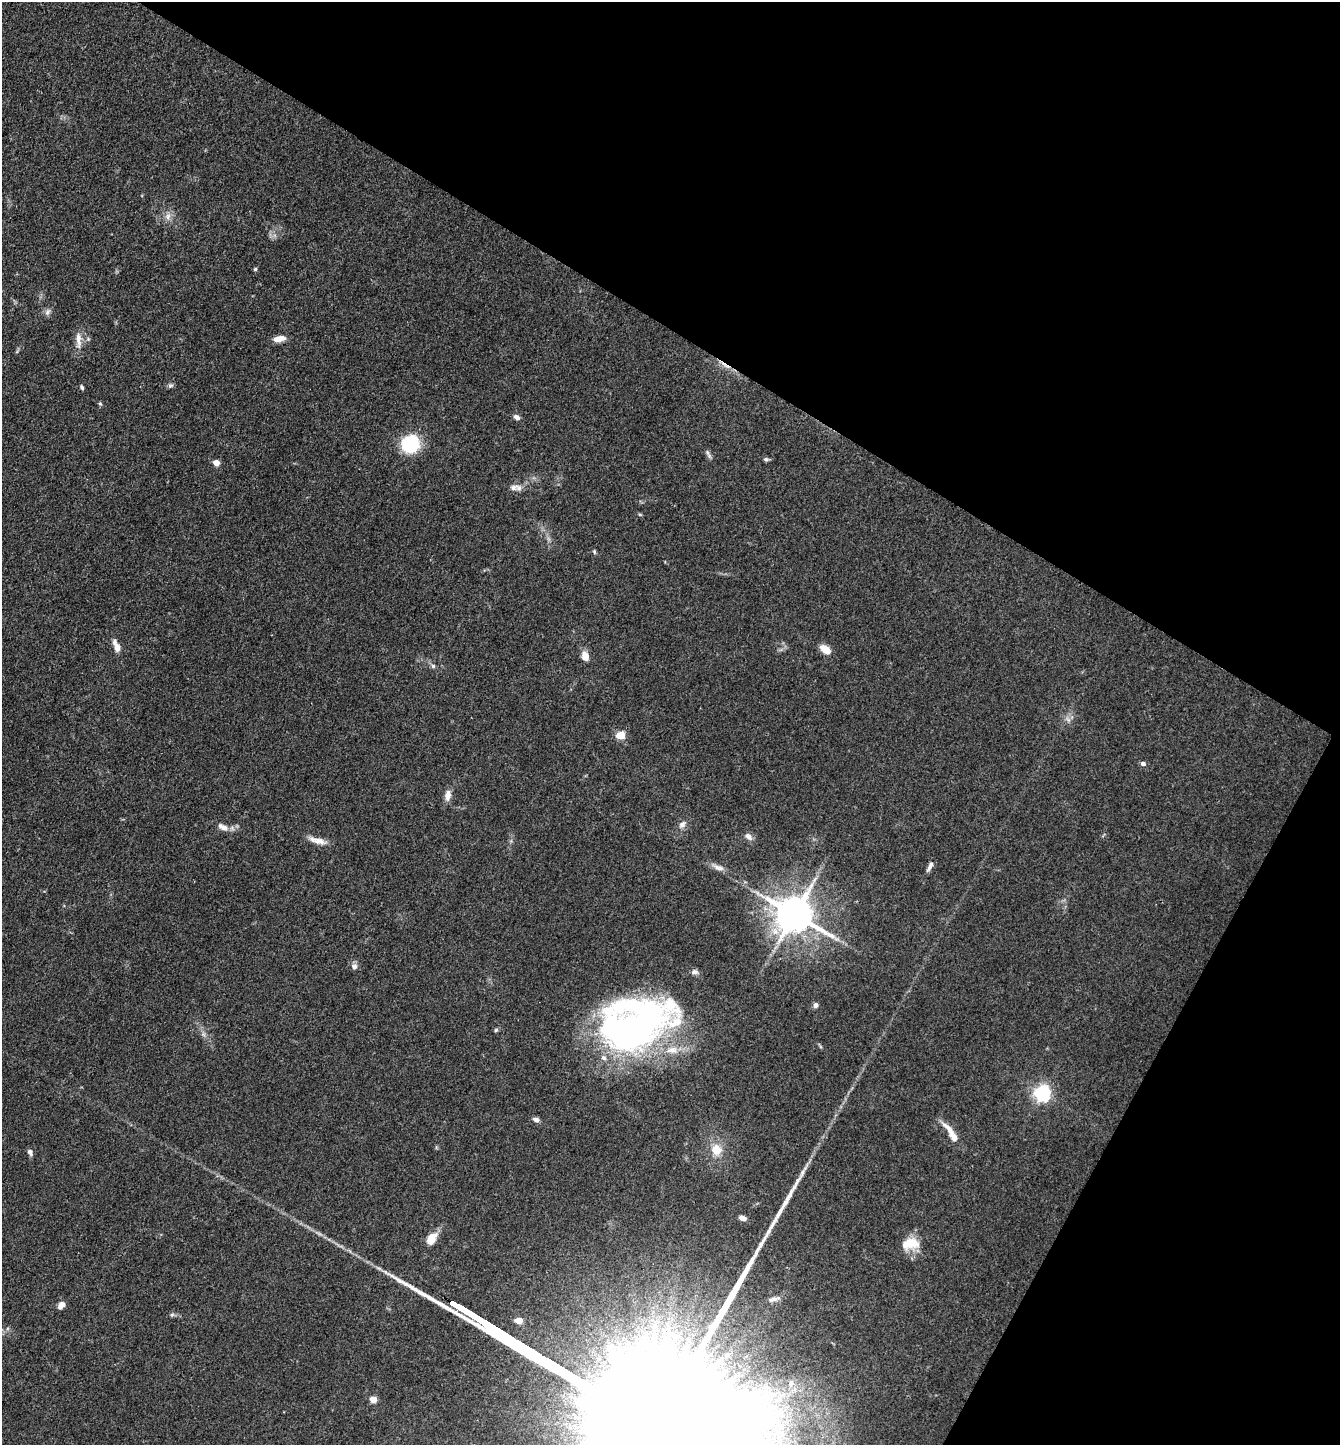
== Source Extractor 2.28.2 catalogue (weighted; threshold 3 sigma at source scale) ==
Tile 8 of 4 x 4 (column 4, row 2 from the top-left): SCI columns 4300-5637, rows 2889-4331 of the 5784 x 5775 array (HDU 1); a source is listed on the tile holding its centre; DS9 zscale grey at full resolution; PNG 1342 x 1447 px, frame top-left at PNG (2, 2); no overlay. Shown black and unused: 30% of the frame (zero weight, under 3 of 4 exposures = <1% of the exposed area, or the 3 px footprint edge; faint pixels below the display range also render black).
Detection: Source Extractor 2.28.2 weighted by HDU 2 'WHT'; one run over the whole footprint, this tile lists its part. Background 0.0825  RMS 0.0063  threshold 0.0284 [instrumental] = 3 sigma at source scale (4.5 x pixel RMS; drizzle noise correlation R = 1.50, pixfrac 1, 0.05/0.05 arcsec/px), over >= 5 px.
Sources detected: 54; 1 inside a brighter object's white glare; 1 long thin detection or spike segment (spike, bleed or trail) — not listed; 2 inside a brighter listed object's ellipse — not listed separately; the other 50 listed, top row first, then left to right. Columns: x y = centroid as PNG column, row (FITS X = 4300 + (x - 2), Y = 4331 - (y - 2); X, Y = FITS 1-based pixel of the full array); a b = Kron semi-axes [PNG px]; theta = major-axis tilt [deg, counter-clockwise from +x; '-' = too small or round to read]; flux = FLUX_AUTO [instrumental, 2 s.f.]
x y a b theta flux
168 216 9 8 - 3.3
255 269 5 4 - 0.97
47 312 9 6 53 2.1
279 339 13 6 10 5.8
78 340 25 7 -86 5.4
170 386 8 5 17 1.3
82 387 6 4 -60 1.1
100 404 6 3 -19 0.75
516 417 8 5 -31 2.5
410 444 14 13 - 45
708 454 14 4 -60 1.7
766 459 7 5 -2 1.3
216 463 5 4 - 8.3
514 488 14 8 7 3.9
594 552 6 4 -70 0.89
117 647 14 7 -68 6
825 649 13 8 -34 6.4
585 656 9 7 -77 6.4
433 666 6 6 - 1.3
621 736 10 8 -2 7.4
1143 763 7 5 -23 1.8
448 795 14 8 81 4.2
682 824 11 8 51 3.2
223 827 15 7 -26 4.6
748 836 11 7 -48 2.9
318 841 26 7 -15 5.8
930 866 14 5 62 2.7
719 868 14 7 -18 3.7
794 915 11 10 - 2000
354 966 8 7 - 2.7
694 972 10 7 -6 2.2
816 1005 6 5 - 2.6
633 1027 84 43 20 290
496 1030 6 4 47 0.92
1042 1093 6 6 - 220
536 1120 8 5 -23 2.6
951 1133 29 7 -57 9.7
716 1150 13 11 -73 9.8
30 1152 9 6 -69 1.9
742 1218 7 5 -22 3.4
431 1239 13 7 59 11
911 1243 19 13 -15 12
773 1299 18 6 15 3.7
61 1305 9 6 50 4.2
466 1312 26 3 -31 4800
172 1315 6 5 - 1.2
519 1320 8 6 -4 4.5
791 1383 9 7 75 3.4
373 1399 5 4 - 12
777 1422 15 10 -39 10
Overlapping masked pixels (flux is a lower limit): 1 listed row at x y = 466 1312